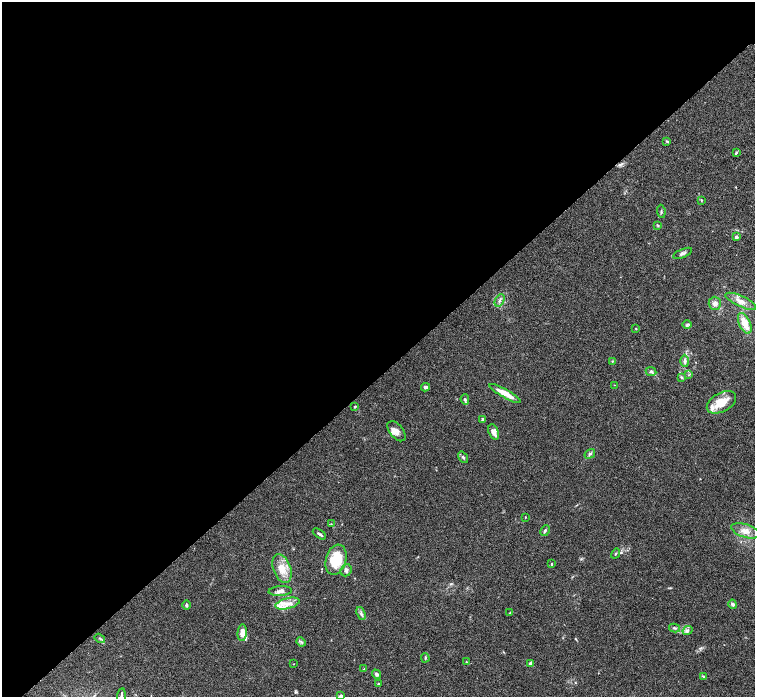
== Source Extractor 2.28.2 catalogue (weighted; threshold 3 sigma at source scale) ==
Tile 5 of 4 x 4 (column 1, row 2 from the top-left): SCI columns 6-1510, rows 3084-4472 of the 6027 x 6025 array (HDU 1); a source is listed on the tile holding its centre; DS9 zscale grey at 2 x 2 block average (1 PNG px = mean of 2 x 2 image px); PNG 757 x 699 px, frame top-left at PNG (2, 2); each listed source drawn as its Kron ellipse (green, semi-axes under 4 px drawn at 4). Shown black and unused: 54% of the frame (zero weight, under 3 of 6 exposures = <1% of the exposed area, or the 3 px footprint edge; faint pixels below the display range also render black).
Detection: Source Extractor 2.28.2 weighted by HDU 2 'WHT'; one run over the whole footprint, this tile lists its part. Background 0.039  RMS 0.0033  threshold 0.0137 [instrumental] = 3 sigma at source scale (4.09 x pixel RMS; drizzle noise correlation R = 1.36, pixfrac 0.8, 0.05/0.05 arcsec/px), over >= 5 px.
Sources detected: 67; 7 inside a brighter listed object's ellipse — not listed separately; the other 60 listed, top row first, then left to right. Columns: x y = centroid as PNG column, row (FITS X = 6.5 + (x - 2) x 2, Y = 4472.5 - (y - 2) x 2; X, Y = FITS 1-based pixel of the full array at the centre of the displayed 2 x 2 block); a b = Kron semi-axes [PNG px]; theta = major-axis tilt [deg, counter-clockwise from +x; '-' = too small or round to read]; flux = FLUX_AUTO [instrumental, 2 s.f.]
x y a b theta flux
667 141 4 2 - 0.72
736 153 4 3 - 0.91
701 200 3 2 - 0.54
661 211 6 2 -82 0.65
658 225 3 3 - 0.57
736 237 2 2 - 2.7
683 253 10 3 23 1.7
500 300 7 3 64 1.6
741 301 16 5 -25 5.6
715 303 6 6 - 3.1
745 323 11 5 -66 11
687 325 4 3 - 1.1
636 328 3 2 - 0.48
612 361 3 2 - 0.46
685 361 6 4 -89 2
651 371 5 4 - 2
689 375 3 2 - 0.55
681 377 3 3 - 0.76
614 385 2 2 - 0.24
425 387 4 3 - 2.1
505 393 18 3 -29 11
465 399 5 3 - 1.2
721 402 16 9 29 14
355 406 2 2 - 1.1
483 419 2 2 - 3.9
397 431 12 6 -51 3.8
494 432 8 5 -68 5
590 454 6 3 32 1.1
463 457 6 3 -54 1.5
525 517 3 2 - 0.4
331 524 3 2 - 0.37
545 531 6 3 62 1.1
745 531 14 6 -17 5.6
319 534 7 3 -35 1.4
616 554 5 2 - 0.62
336 560 15 10 73 22
552 564 3 2 - 0.56
282 569 15 8 -69 9.2
346 570 6 5 - 2.4
280 591 12 5 4 3.2
287 604 12 5 14 5.4
733 604 5 4 - 1.6
186 605 4 3 - 1.2
361 613 7 3 -70 1.5
510 613 2 2 - 0.27
674 628 5 3 - 1
687 630 5 4 - 1.9
242 633 8 4 85 4.8
100 638 6 2 -33 0.7
301 642 5 2 - 0.74
425 658 4 2 - 0.85
466 662 3 2 - 0.44
531 663 4 3 - 3.2
294 664 2 2 - 0.28
364 669 3 2 - 0.46
377 674 5 3 - 1.5
703 676 4 3 - 0.78
378 684 3 3 - 0.84
121 696 8 2 81 1.2
340 696 3 3 - 1.4
Isophote crosses this tile's border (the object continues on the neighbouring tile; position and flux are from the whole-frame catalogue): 2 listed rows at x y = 121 696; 340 696
Diffuse or blended objects may show on this block-average render without a row.